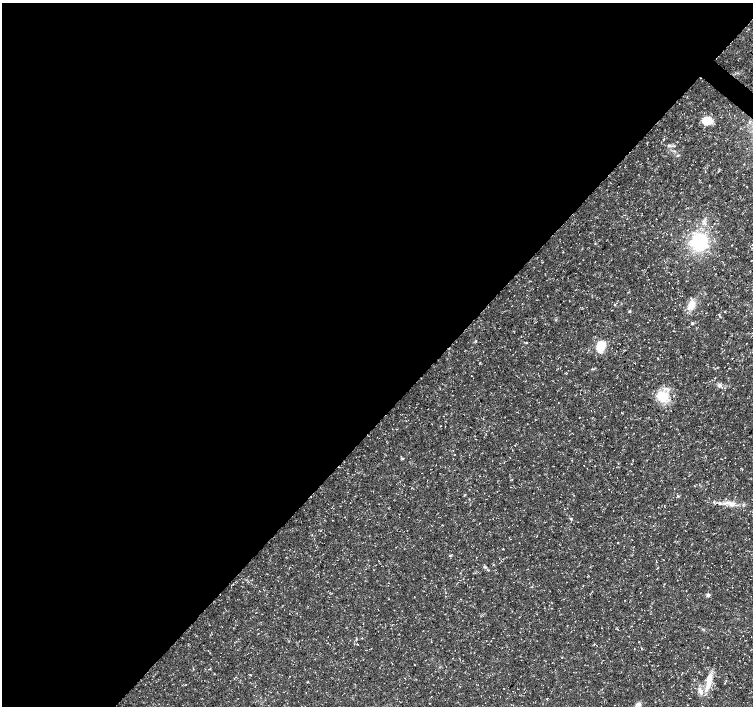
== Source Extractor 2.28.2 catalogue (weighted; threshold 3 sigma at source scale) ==
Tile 5 of 4 x 4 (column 1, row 2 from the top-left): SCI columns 7-1508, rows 3048-4455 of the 6016 x 6028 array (HDU 1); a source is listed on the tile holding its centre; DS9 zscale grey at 2 x 2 block average (1 PNG px = mean of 2 x 2 image px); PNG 755 x 708 px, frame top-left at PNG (2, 3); no overlay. Shown black and unused: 59% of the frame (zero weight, under 3 of 5 exposures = <1% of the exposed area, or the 3 px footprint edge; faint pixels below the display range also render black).
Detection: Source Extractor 2.28.2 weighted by HDU 2 'WHT'; one run over the whole footprint, this tile lists its part. Background 0.0309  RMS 0.0024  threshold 0.0109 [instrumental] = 3 sigma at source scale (4.5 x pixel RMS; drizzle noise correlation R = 1.50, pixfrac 1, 0.0396/0.0396 arcsec/px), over >= 5 px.
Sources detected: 24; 2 inside a brighter listed object's ellipse — not listed separately; the other 22 listed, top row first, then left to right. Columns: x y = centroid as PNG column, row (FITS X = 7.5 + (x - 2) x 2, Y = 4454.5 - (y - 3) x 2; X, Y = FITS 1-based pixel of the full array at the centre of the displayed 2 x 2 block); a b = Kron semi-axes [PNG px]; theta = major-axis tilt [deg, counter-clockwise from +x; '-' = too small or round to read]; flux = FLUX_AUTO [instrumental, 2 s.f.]
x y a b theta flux
707 120 9 7 2 8.2
669 145 4 4 - 0.95
677 156 4 2 - 0.52
699 242 14 14 - 37
691 305 13 7 69 5.8
630 311 4 3 - 0.49
693 323 4 3 - 0.62
746 343 2 2 - 0.23
600 346 15 8 66 8.2
727 363 2 2 - 0.3
719 385 4 3 - 0.96
662 396 15 12 -23 13
579 417 2 2 - 0.21
721 459 2 2 - 0.25
678 496 3 2 - 0.35
732 504 6 3 -4 1.9
571 519 4 2 - 0.57
485 567 4 3 - 0.76
488 570 4 3 - 0.5
708 595 5 4 - 0.95
709 683 23 6 71 7.3
638 705 8 5 51 2.7
Isophote crosses this tile's border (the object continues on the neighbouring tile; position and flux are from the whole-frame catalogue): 1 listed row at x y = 638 705
Diffuse or blended objects may show on this block-average render without a row.